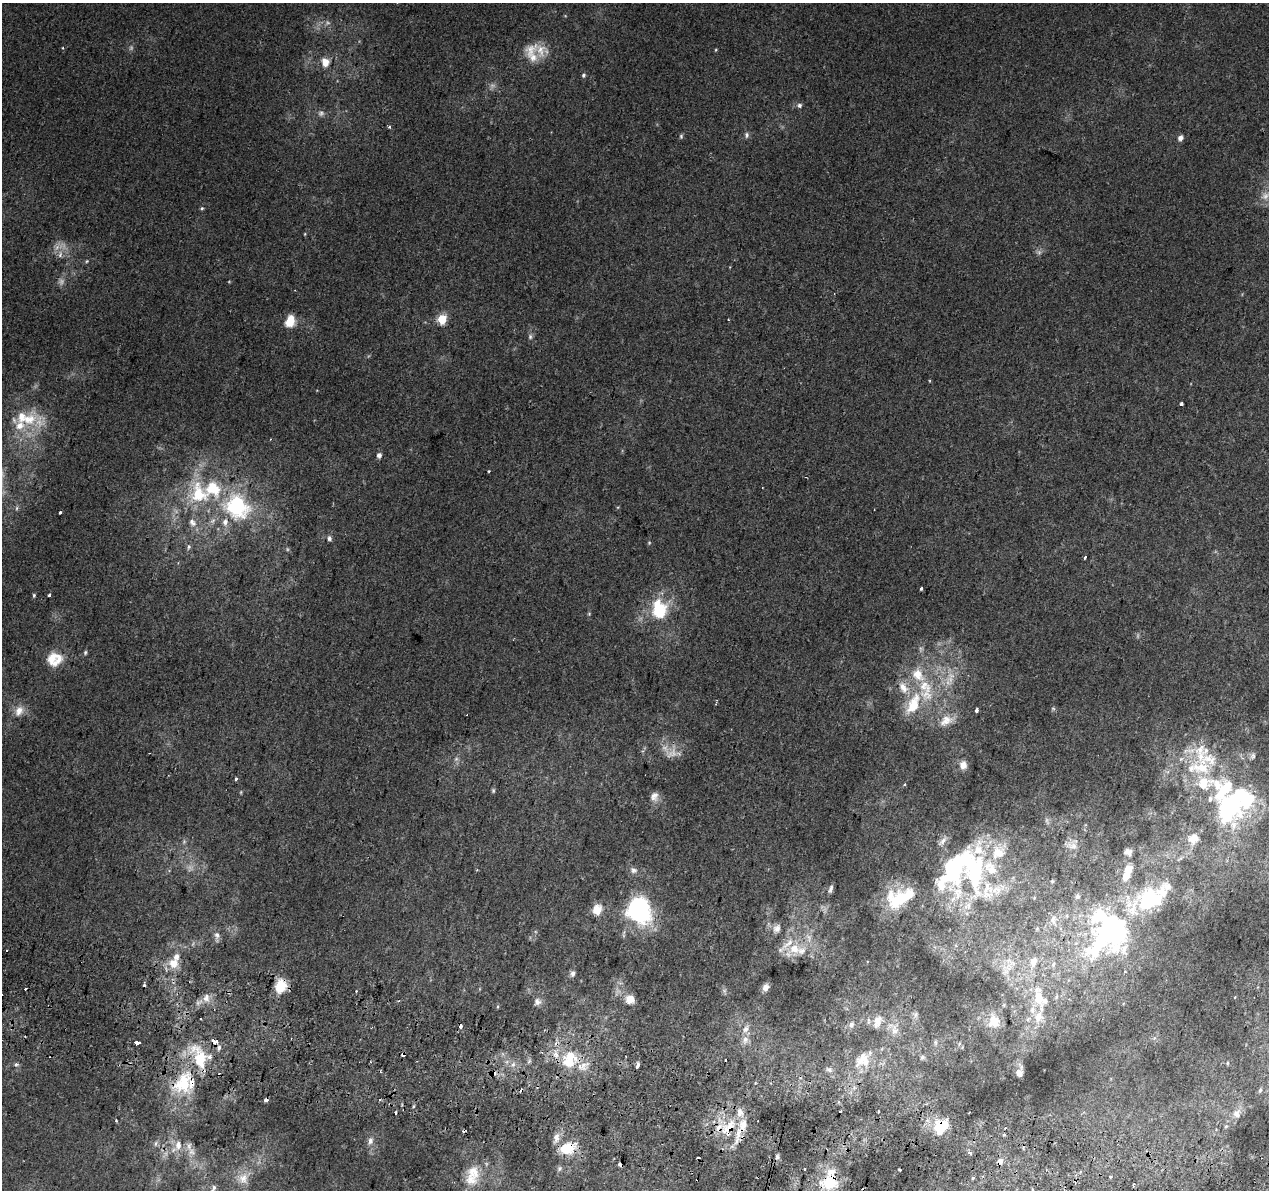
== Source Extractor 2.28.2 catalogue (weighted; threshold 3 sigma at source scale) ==
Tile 6 of 4 x 4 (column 2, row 2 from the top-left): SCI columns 1284-2550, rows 2704-3891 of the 5092 x 5344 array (HDU 1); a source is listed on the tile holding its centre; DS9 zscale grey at full resolution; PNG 1271 x 1192 px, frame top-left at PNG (2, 3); no overlay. Shown black and unused: <1% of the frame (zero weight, under 2 of 3 exposures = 2% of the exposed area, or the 3 px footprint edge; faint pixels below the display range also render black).
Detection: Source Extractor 2.28.2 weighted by HDU 2 'WHT'; one run over the whole footprint, this tile lists its part. Background 0.00752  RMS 0.0036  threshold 0.0161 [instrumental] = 3 sigma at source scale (4.5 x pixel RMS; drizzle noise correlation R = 1.50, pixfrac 1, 0.0396/0.0396 arcsec/px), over >= 5 px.
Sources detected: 231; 16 too faint to see at this stretch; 7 inside a brighter object's white glare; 20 cosmic-ray / hot-pixel residue — not listed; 53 inside a brighter listed object's ellipse — not listed separately; the other 135 listed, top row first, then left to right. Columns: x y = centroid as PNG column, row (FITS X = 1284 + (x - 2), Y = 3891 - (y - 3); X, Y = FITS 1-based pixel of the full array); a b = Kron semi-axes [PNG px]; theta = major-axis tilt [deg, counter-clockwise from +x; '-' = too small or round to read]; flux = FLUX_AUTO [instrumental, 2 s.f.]
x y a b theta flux
541 50 26 17 -37 6.7
715 50 5 3 - 0.32
325 62 11 9 -78 3.4
583 75 6 5 - 0.75
799 105 5 5 - 1.1
321 113 9 7 12 1.1
389 127 5 3 - 0.49
747 135 8 6 -83 1
681 136 6 5 - 0.58
1180 138 6 5 - 1.9
202 208 5 4 - 0.51
305 234 5 3 - 0.31
60 255 10 4 64 1.3
87 261 5 3 - 0.39
442 319 5 5 - 16
290 321 13 9 70 6.3
530 337 8 6 -90 0.93
1182 404 3 3 - 1.6
28 419 29 19 12 13
379 455 5 4 - 1.8
489 471 3 2 - 0.44
199 494 31 25 -70 22
237 507 40 34 -40 38
60 513 3 3 - 1.1
192 522 13 9 -53 2.6
329 538 7 5 -69 0.93
649 543 5 5 - 0.39
188 547 7 6 - 0.92
1085 557 3 3 - 1.1
921 589 3 3 - 1.3
34 595 5 4 - 0.46
49 595 4 3 - 0.95
659 609 26 21 -86 17
589 614 4 4 - 0.39
85 652 6 4 87 0.59
54 659 19 17 10 7.5
903 687 18 12 -56 5
717 701 5 3 - 0.42
913 704 34 16 66 14
1053 708 6 4 -1 0.51
976 710 4 3 - 2.2
19 711 15 10 62 3.6
946 721 22 13 29 5.3
1253 756 8 8 - 1.1
456 759 8 5 45 0.86
963 765 10 9 - 2.6
1201 768 37 19 -13 19
236 779 3 3 - 2.8
904 785 3 3 - 1.5
493 791 6 5 - 0.56
241 792 6 3 72 0.37
654 796 12 10 69 2.4
1232 802 52 39 7 51
1193 838 14 12 38 4.8
1128 852 7 6 - 1.5
634 870 9 8 - 1.5
1167 887 16 10 -37 3
830 889 9 4 69 1.1
990 890 137 96 -32 95
1134 908 52 27 66 24
597 910 9 8 - 6.3
638 911 20 17 -69 68
777 928 13 9 61 2.2
217 936 14 6 -85 1.7
794 949 27 14 39 9.2
173 963 14 13 - 5.5
572 974 8 6 74 1.2
144 985 3 3 - 2.1
280 986 16 12 73 7.2
766 987 8 6 63 1.9
356 991 3 2 - 0.35
1235 997 3 2 - 0.28
206 998 14 10 84 3.1
630 999 11 10 - 3.7
1045 1001 8 7 - 1.4
537 1002 10 9 - 1.8
915 1014 8 7 - 1
1038 1017 14 11 74 5.5
994 1021 19 15 -75 6.8
877 1022 19 11 70 4.3
851 1025 9 7 67 1.8
460 1026 4 3 - 2.7
895 1031 11 10 - 3.1
745 1040 13 9 74 2.7
213 1041 3 3 - 4.5
216 1042 4 3 - 11
935 1042 8 4 -90 0.69
137 1043 5 3 - 3.2
959 1044 6 4 48 0.54
219 1048 7 6 - 1.2
403 1055 3 3 - 6.5
210 1056 7 6 - 1.4
922 1057 6 6 - 0.89
569 1060 26 20 75 14
862 1060 26 21 51 11
529 1061 7 4 46 0.76
370 1062 4 2 - 0.32
1227 1063 5 3 - 0.37
16 1064 6 5 - 0.8
513 1064 8 6 68 1.4
637 1065 6 4 68 1.2
829 1070 10 7 -23 1.3
1019 1073 12 7 -88 2.2
183 1083 35 24 57 21
755 1083 4 3 - 0.35
1260 1090 8 5 78 0.77
380 1099 3 3 - 0.46
266 1100 4 3 - 1
414 1106 5 3 - 0.44
878 1111 3 2 - 0.39
396 1112 3 3 - 1.6
740 1112 13 9 -87 3
1237 1114 14 11 82 3.1
116 1120 3 3 - 0.48
1226 1126 5 5 - 0.48
941 1127 18 12 50 11
727 1129 22 15 5 11
370 1141 10 7 78 1.7
156 1143 9 5 72 0.93
178 1145 16 10 81 3.8
568 1148 23 15 21 8.3
191 1152 13 10 -58 3.1
969 1153 3 3 - 3.5
777 1157 7 6 - 0.82
1000 1161 8 7 - 1.9
559 1169 7 6 - 0.76
804 1169 3 3 - 0.69
900 1170 3 2 - 0.4
474 1172 21 16 -70 6.6
1110 1177 3 3 - 1.3
972 1178 5 3 - 0.42
243 1179 16 14 -75 4.3
829 1183 26 21 14 12
1134 1184 4 3 - 0.67
213 1189 14 5 63 1.3
Overlapping masked pixels (flux is a lower limit): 10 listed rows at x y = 280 986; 460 1026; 216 1042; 403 1055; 183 1083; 941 1127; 727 1129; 568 1148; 1000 1161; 829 1183
Isophote crosses this tile's border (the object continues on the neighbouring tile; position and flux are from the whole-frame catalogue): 1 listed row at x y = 213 1189